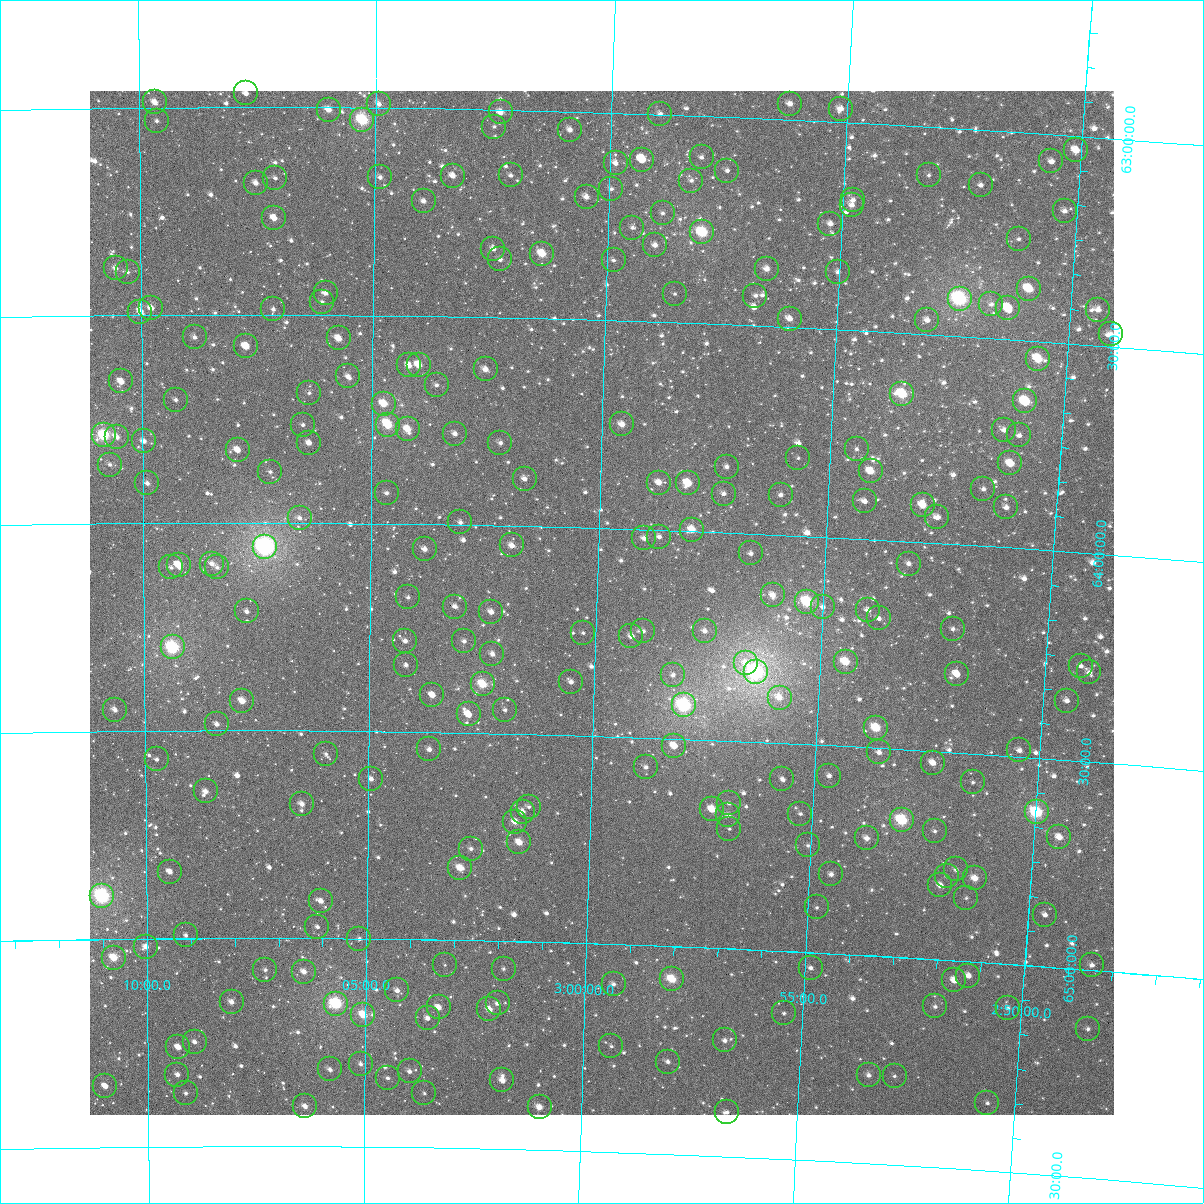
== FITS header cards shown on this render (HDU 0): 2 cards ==
NAXIS1  =                 1024
NAXIS2  =                 1024

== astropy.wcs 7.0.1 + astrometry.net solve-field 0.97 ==
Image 1024 x 1024 px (HDU 0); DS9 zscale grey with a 90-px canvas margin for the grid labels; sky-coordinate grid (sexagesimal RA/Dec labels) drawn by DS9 from the SOLVED WCS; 250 Tycho-2 reference stars matched to detected sources circled (green)
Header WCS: RA---TAN-SIP/DEC--TAN-SIP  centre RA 02:59:53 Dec +64:11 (44.97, +64.18 deg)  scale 8.66 arcsec/px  FOV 147.8' x 147.9'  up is +178 deg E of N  parity flipped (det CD > 0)
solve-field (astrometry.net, Tycho-2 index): VERIFIED the header's WCS against the Tycho-2 star catalogue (verified at 6 index scales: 15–250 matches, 0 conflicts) and refined it, rather than solving blind
Solved WCS: RA---TAN-SIP/DEC--TAN-SIP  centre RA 02:59:53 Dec +64:11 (44.97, +64.18 deg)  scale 8.66 arcsec/px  FOV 147.8' x 147.9'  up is +178 deg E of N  parity flipped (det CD > 0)
The solver's refit moves the header's centre by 0.27 arcsec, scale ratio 1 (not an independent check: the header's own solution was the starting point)
Tycho-2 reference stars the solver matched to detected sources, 250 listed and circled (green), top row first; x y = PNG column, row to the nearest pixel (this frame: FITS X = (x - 90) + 1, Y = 1024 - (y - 91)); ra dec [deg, ICRS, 3 dp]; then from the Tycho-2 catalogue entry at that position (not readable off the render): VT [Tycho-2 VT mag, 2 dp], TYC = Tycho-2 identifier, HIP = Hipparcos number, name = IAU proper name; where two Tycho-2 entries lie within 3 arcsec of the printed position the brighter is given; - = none
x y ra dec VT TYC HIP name
246 93 46.935 +62.967 10.91 4052-1820-1 - -
155 102 47.418 +62.987 9.69 4053-882-1 - -
379 104 46.230 +62.991 10.31 4052-921-1 - -
790 104 44.055 +62.962 10.16 4052-1275-1 - -
841 109 43.786 +62.968 10.06 4052-1691-1 - -
329 110 46.497 +63.006 9.52 4052-839-1 - -
501 112 45.586 +63.006 9.64 4052-955-1 14142 -
660 114 44.739 +62.999 11.00 4052-1279-1 - -
362 120 46.317 +63.029 7.51 4052-1732-1 14359 -
157 121 47.408 +63.033 11.23 4053-369-1 - -
494 127 45.619 +63.041 11.31 4052-1802-1 - -
570 130 45.216 +63.044 10.12 4052-1167-1 - -
1076 150 42.529 +63.035 10.09 4051-750-1 - -
702 157 44.512 +63.100 10.84 4052-941-1 - -
642 160 44.828 +63.111 10.52 4052-661-1 - -
1051 161 42.654 +63.066 10.57 4051-2474-1 - -
616 163 44.968 +63.121 10.67 4052-1097-1 - -
727 171 44.373 +63.129 10.98 4052-777-1 - -
511 175 45.525 +63.157 11.26 4052-1015-1 - -
929 175 43.301 +63.117 11.35 4052-821-1 - -
453 176 45.833 +63.161 10.27 4052-1894-1 - -
380 177 46.219 +63.167 11.14 4052-1117-1 - -
275 178 46.779 +63.171 10.72 4052-1499-1 - -
691 181 44.563 +63.157 11.04 4052-1027-1 - -
256 183 46.882 +63.183 10.64 4052-1227-1 - -
981 185 43.021 +63.134 10.89 4052-1133-1 - -
611 189 44.986 +63.183 11.18 4052-1421-1 - -
587 197 45.117 +63.204 10.22 4052-1119-1 - -
853 200 43.696 +63.186 11.42 4052-805-1 - -
424 201 45.986 +63.223 10.23 4052-2197-1 - -
852 205 43.702 +63.198 10.13 4052-2251-1 - -
1065 211 42.566 +63.183 10.55 4051-1058-1 - -
663 213 44.708 +63.238 11.15 4052-605-1 - -
274 218 46.784 +63.267 9.67 4052-1830-1 - -
830 224 43.810 +63.246 11.07 4052-1789-1 - -
632 228 44.868 +63.275 11.16 4052-1521-1 - -
702 232 44.494 +63.280 7.95 4052-1821-1 - -
1019 239 42.801 +63.257 11.30 4051-922-1 - -
655 245 44.744 +63.315 10.41 4052-631-1 - -
493 249 45.609 +63.335 10.10 4052-1121-1 - -
542 254 45.346 +63.344 8.72 4052-1880-1 - -
500 259 45.571 +63.360 10.95 4052-491-1 - -
614 260 44.963 +63.354 10.88 4052-1005-1 - -
116 268 47.635 +63.386 10.38 4053-49-1 - -
767 269 44.139 +63.362 10.31 4052-939-1 - -
128 272 47.571 +63.395 11.00 4053-163-1 - -
838 272 43.758 +63.361 12.05 4052-1489-1 - -
1029 289 42.729 +63.375 8.91 4051-786-1 - -
326 293 46.506 +63.448 10.33 4052-123-1 - -
675 294 44.629 +63.430 11.64 4052-531-1 - -
755 296 44.195 +63.427 10.98 4052-615-1 - -
960 299 43.095 +63.410 6.84 4052-481-1 13394 -
322 302 46.527 +63.468 10.88 4052-103-1 - -
991 304 42.924 +63.418 10.95 4052-1483-1 - -
151 308 47.445 +63.483 10.06 4053-203-1 - -
1008 308 42.835 +63.425 11.11 4051-1224-1 - -
273 309 46.787 +63.486 10.72 4052-29-1 - -
1098 310 42.350 +63.414 10.79 4051-1214-1 - -
140 312 47.505 +63.491 9.36 4053-23-1 - -
790 319 44.004 +63.479 9.92 4052-49-1 - -
927 320 43.264 +63.465 10.97 4052-1559-1 - -
1111 334 42.273 +63.470 10.87 4051-1788-1 - -
195 337 47.213 +63.554 10.40 4053-74-1 - -
339 338 46.434 +63.556 9.55 4052-265-1 - -
246 346 46.934 +63.576 9.92 4052-467-1 - -
1038 359 42.656 +63.541 8.62 4051-394-1 - -
409 365 46.053 +63.619 10.59 4052-389-1 - -
419 365 46.000 +63.618 9.12 4052-223-1 - -
486 369 45.638 +63.625 9.93 4052-112-1 - -
348 376 46.383 +63.646 10.95 4052-104-1 - -
121 381 47.611 +63.659 9.93 4053-146-1 - -
437 385 45.901 +63.665 11.20 4052-254-1 - -
309 393 46.592 +63.687 11.00 4052-323-1 - -
902 394 43.376 +63.646 8.15 4052-411-1 13471 -
176 400 47.316 +63.704 10.83 4053-134-1 - -
1025 401 42.709 +63.646 8.43 4051-247-1 - -
384 404 46.187 +63.712 8.91 4052-62-1 - -
622 424 44.889 +63.749 9.88 4052-368-1 - -
303 425 46.625 +63.766 11.28 4056-307-1 - -
388 425 46.163 +63.763 8.65 4056-89-1 14316 -
408 429 46.054 +63.772 9.31 4056-193-1 - -
1004 430 42.813 +63.718 10.96 4051-51-1 - -
455 434 45.797 +63.781 10.17 4056-309-1 14206 -
104 435 47.710 +63.788 7.92 4057-643-1 14780 -
1019 435 42.729 +63.729 11.18 4051-123-1 - -
117 437 47.638 +63.792 10.26 4057-621-1 - -
144 441 47.491 +63.803 10.08 4057-641-1 - -
309 443 46.591 +63.808 10.48 4056-141-1 - -
500 443 45.548 +63.801 10.54 4056-2-1 - -
857 449 43.608 +63.784 11.03 4056-277-1 - -
238 450 46.981 +63.825 9.85 4056-157-1 - -
798 458 43.924 +63.813 11.48 4056-139-1 - -
1010 463 42.767 +63.797 9.03 4055-590-1 - -
110 465 47.678 +63.859 11.06 4057-813-1 - -
727 467 44.311 +63.841 10.51 4056-279-1 - -
871 471 43.526 +63.836 9.31 4056-105-1 - -
270 472 46.803 +63.877 10.98 4056-1818-1 - -
525 479 45.412 +63.887 10.67 4056-1822-1 - -
147 483 47.474 +63.904 10.37 4057-569-1 - -
659 483 44.679 +63.886 10.22 4056-1810-1 - -
688 483 44.518 +63.885 9.05 4056-1783-1 - -
983 489 42.905 +63.863 10.75 4056-289-1 - -
387 493 46.165 +63.927 11.00 4056-1597-1 - -
724 494 44.321 +63.907 10.67 4056-1839-1 - -
781 495 44.010 +63.903 10.78 4056-1689-1 - -
865 501 43.549 +63.909 10.83 4056-1657-1 - -
923 505 43.229 +63.911 9.17 4056-1704-1 - -
1006 507 42.774 +63.904 11.18 4055-712-1 - -
937 517 43.146 +63.937 11.40 4056-1535-1 - -
300 518 46.641 +63.989 11.34 4056-1407-1 - -
460 522 45.758 +63.994 10.86 4056-1441-1 - -
692 530 44.487 +63.996 9.49 4056-1551-1 - -
659 537 44.666 +64.016 10.40 4056-1401-1 - -
644 538 44.747 +64.021 10.68 4056-1621-1 - -
512 545 45.474 +64.048 9.65 4056-1819-1 14108 -
265 547 46.829 +64.058 5.87 4056-1858-1 14502 -
425 549 45.953 +64.060 10.02 4056-1459-1 - -
751 553 44.159 +64.048 10.70 4056-1267-1 - -
212 564 47.122 +64.099 10.39 4056-1297-1 - -
909 564 43.289 +64.053 10.67 4056-1050-1 - -
179 565 47.306 +64.101 9.38 4057-847-1 - -
171 567 47.348 +64.107 11.20 4057-731-1 - -
217 567 47.093 +64.108 11.02 4056-1190-1 - -
773 595 44.029 +64.145 9.80 4056-1226-1 - -
408 597 46.041 +64.177 11.16 4056-717-1 - -
807 602 43.837 +64.157 7.82 4056-1432-1 13608 -
455 607 45.778 +64.198 10.86 4056-888-1 - -
823 607 43.748 +64.168 10.82 4056-1521-1 - -
868 610 43.499 +64.170 11.04 4056-1512-1 - -
247 611 46.930 +64.214 10.97 4056-1331-1 - -
491 612 45.578 +64.209 10.51 4056-842-1 - -
879 618 43.436 +64.188 11.48 4056-1562-1 - -
953 629 43.024 +64.204 11.16 4056-1519-1 - -
643 631 44.735 +64.244 11.05 4056-1203-1 - -
705 631 44.395 +64.238 10.43 4056-1353-1 - -
583 633 45.068 +64.253 11.24 4056-1713-1 - -
631 636 44.800 +64.258 10.36 4056-1752-1 - -
405 641 46.052 +64.282 10.92 4056-936-1 - -
464 641 45.725 +64.281 10.68 4056-1806-1 - -
173 647 47.342 +64.300 6.96 4057-842-1 14655 -
492 654 45.567 +64.310 10.15 4056-643-1 - -
846 662 43.607 +64.297 8.68 4056-1178-1 - -
746 663 44.161 +64.311 10.61 4056-1059-1 - -
406 665 46.048 +64.340 10.68 4056-1055-1 - -
1081 666 42.305 +64.271 11.67 4055-1977-1 - -
756 672 44.103 +64.332 6.44 4056-1857-1 13700 -
1089 672 42.256 +64.286 10.82 4055-1906-1 - -
957 674 42.986 +64.311 9.89 4056-1480-1 - -
673 675 44.563 +64.348 11.97 4056-350-1 - -
571 682 45.126 +64.372 10.42 4056-655-1 - -
483 684 45.618 +64.383 8.32 4056-1223-1 14154 -
432 695 45.896 +64.411 9.92 4056-1808-1 - -
780 698 43.964 +64.391 9.94 4056-1277-1 - -
242 701 46.956 +64.429 9.26 4056-1083-1 - -
1067 701 42.367 +64.358 11.36 4055-1694-1 - -
684 705 44.494 +64.419 6.75 4056-607-1 13828 -
115 710 47.664 +64.449 10.43 4057-254-1 - -
505 710 45.491 +64.444 11.50 4056-1823-1 - -
469 714 45.694 +64.456 9.64 4056-1290-1 - -
217 724 47.098 +64.485 10.53 4056-635-1 - -
876 728 43.419 +64.452 8.55 4056-1120-1 13487 -
674 746 44.540 +64.518 10.28 4056-1428-1 - -
429 749 45.909 +64.542 10.44 4056-1827-1 - -
1019 750 42.611 +64.485 10.41 4055-1594-1 - -
879 752 43.394 +64.510 10.35 4056-704-1 - -
326 754 46.486 +64.556 11.31 4056-1379-1 - -
157 759 47.436 +64.569 11.57 4057-660-1 - -
933 763 43.090 +64.528 10.32 4056-1563-1 - -
646 767 44.694 +64.571 10.95 4056-326-1 - -
829 776 43.666 +64.573 10.70 4056-216-1 - -
371 779 46.233 +64.615 10.75 4056-393-1 - -
782 779 43.928 +64.586 11.98 4056-796-1 - -
973 782 42.861 +64.569 12.02 4056-1345-1 - -
206 791 47.162 +64.647 10.38 4057-352-1 - -
729 803 44.220 +64.651 11.83 4056-430-1 - -
302 804 46.621 +64.677 9.92 4056-701-1 - -
529 807 45.344 +64.675 11.15 4056-57-1 - -
712 809 44.313 +64.667 9.56 4056-511-1 - -
523 812 45.379 +64.688 10.76 4056-491-1 - -
1037 812 42.492 +64.631 7.54 4055-1631-1 13208 -
800 814 43.817 +64.668 11.42 4056-733-1 - -
728 815 44.222 +64.679 10.87 4056-586-1 - -
902 820 43.244 +64.670 7.69 4056-1299-1 13437 -
515 822 45.418 +64.712 9.65 4056-1634-1 - -
729 829 44.212 +64.712 11.54 4056-880-1 - -
935 831 43.057 +64.692 11.37 4056-1044-1 - -
1059 837 42.355 +64.687 9.64 4055-1770-1 - -
867 838 43.436 +64.719 10.00 4056-415-1 - -
519 842 45.392 +64.761 9.39 4056-611-1 - -
808 845 43.767 +64.743 11.43 4056-1326-1 - -
471 849 45.665 +64.779 10.80 4056-1786-1 - -
460 868 45.724 +64.826 9.23 4056-653-1 14184 -
956 869 42.924 +64.781 11.90 4056-1272-1 - -
170 872 47.366 +64.839 10.19 4057-34-1 - -
831 874 43.625 +64.810 10.53 4056-1010-1 - -
947 876 42.971 +64.798 11.43 4056-120-1 - -
975 878 42.814 +64.799 9.54 4055-847-1 - -
940 885 43.006 +64.821 10.55 4056-1256-1 - -
102 896 47.753 +64.896 6.52 4057-50-1 14791 -
966 898 42.856 +64.848 12.05 4055-1259-1 - -
321 901 46.510 +64.910 9.73 4056-1080-1 - -
817 907 43.698 +64.891 11.44 4056-1198-1 - -
1045 915 42.404 +64.876 11.33 4055-1643-1 - -
317 927 46.529 +64.972 10.99 4056-452-1 - -
186 935 47.278 +64.992 11.30 4057-355-1 - -
359 939 46.290 +65.001 11.30 4056-1708-1 - -
146 947 47.503 +65.019 10.27 4057-462-1 - -
114 958 47.688 +65.045 8.74 4057-331-1 14777 -
445 965 45.801 +65.060 11.63 4056-374-1 - -
1092 965 42.118 +64.988 10.61 4055-303-1 - -
811 968 43.716 +65.037 10.77 4056-971-1 - -
504 969 45.465 +65.066 11.44 4056-1763-1 - -
265 970 46.825 +65.076 11.44 4056-684-1 - -
304 972 46.603 +65.081 9.98 4056-932-1 - -
968 976 42.815 +65.034 10.73 4055-1119-1 - -
672 979 44.502 +65.079 8.41 4056-1004-1 - -
954 980 42.892 +65.048 9.81 4056-1705-1 - -
614 984 44.834 +65.096 10.90 4056-913-1 - -
397 990 46.070 +65.123 10.96 4056-1388-1 - -
232 1002 47.017 +65.153 10.13 4056-455-1 - -
498 1003 45.494 +65.150 11.31 4056-943-1 - -
336 1004 46.421 +65.157 7.30 4056-458-1 14393 -
935 1006 42.993 +65.113 11.08 4056-778-1 - -
439 1007 45.832 +65.162 9.68 4056-957-1 14216 -
1008 1008 42.578 +65.105 11.46 4055-709-1 - -
489 1009 45.541 +65.164 9.39 4056-828-1 - -
784 1013 43.855 +65.149 11.56 4056-420-1 - -
363 1015 46.263 +65.183 8.83 4056-654-1 - -
428 1018 45.894 +65.189 11.06 4056-746-1 - -
1088 1029 42.114 +65.141 11.44 4055-1568-1 - -
725 1040 44.186 +65.221 11.30 4056-1028-1 - -
195 1042 47.230 +65.250 10.52 4057-105-1 - -
611 1046 44.836 +65.246 11.59 4056-210-1 - -
178 1047 47.324 +65.261 10.09 4057-995-1 - -
668 1062 44.509 +65.278 11.22 4056-612-1 - -
361 1064 46.275 +65.301 10.71 4056-634-1 - -
330 1069 46.450 +65.315 11.03 4056-532-1 - -
410 1071 45.993 +65.318 10.77 4056-576-1 - -
177 1075 47.330 +65.328 10.42 4057-595-1 - -
869 1075 43.351 +65.288 10.83 4056-160-1 - -
895 1076 43.201 +65.286 11.53 4056-956-1 - -
388 1078 46.118 +65.334 11.69 4056-906-1 - -
502 1080 45.457 +65.335 9.55 4056-623-1 - -
105 1086 47.747 +65.353 10.05 4057-327-1 - -
186 1093 47.282 +65.372 11.83 4057-132-1 - -
424 1093 45.907 +65.369 11.27 4056-339-1 - -
987 1103 42.660 +65.336 11.55 4055-53-1 - -
305 1106 46.594 +65.404 10.05 4056-1266-1 - -
540 1107 45.238 +65.397 10.14 4056-674-1 - -
727 1112 44.156 +65.393 11.71 4056-542-1 - -